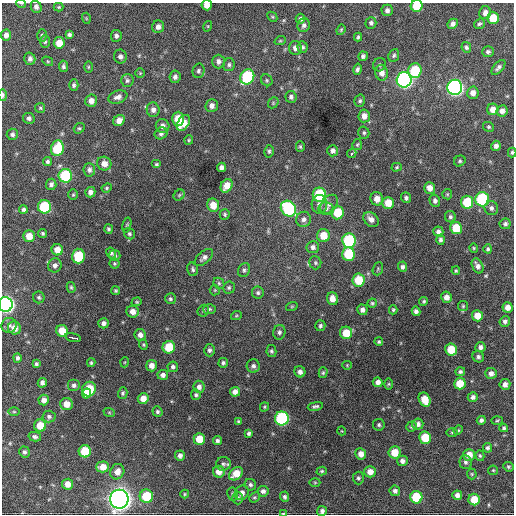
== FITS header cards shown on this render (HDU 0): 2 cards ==
NAXIS1  =                  512 / Axis length
NAXIS2  =                  512 / Axis length

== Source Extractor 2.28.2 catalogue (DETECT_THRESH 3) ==
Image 512 x 512 px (HDU 0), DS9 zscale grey, 1 PNG px = 1 image px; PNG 516 x 516 px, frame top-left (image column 1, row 512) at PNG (2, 3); each listed source drawn as its Kron ellipse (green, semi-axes under 4 px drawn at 4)
Background 1530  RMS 36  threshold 108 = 3 sigma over >= 5 px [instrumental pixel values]
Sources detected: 287; all 287 listed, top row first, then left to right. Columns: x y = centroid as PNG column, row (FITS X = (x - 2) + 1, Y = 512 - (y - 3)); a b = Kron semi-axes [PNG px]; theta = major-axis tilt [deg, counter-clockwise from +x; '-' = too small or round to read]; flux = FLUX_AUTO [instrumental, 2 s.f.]
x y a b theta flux
21 3 5 3 - 2.2e+03
207 5 5 5 - 1.9e+04
417 6 6 6 - 7.0e+04
36 7 6 5 - 8.9e+03
59 7 5 4 - 2.7e+03
387 10 5 5 - 8.1e+03
485 13 6 6 - 1.2e+04
272 17 6 3 -45 2.7e+03
86 18 5 3 - 2.6e+03
493 18 6 6 - 4.4e+04
300 19 5 4 - 6.0e+03
371 23 6 5 - 5.5e+03
453 24 5 5 - 9.9e+03
479 24 5 5 - 4.4e+03
304 25 7 6 - 7.1e+03
208 26 5 3 - 2.2e+03
158 27 6 6 - 1.1e+04
341 30 5 4 - 2.9e+03
6 35 5 5 - 1.0e+04
69 35 4 4 - 5.3e+03
42 36 6 4 -88 4.7e+03
116 36 6 5 - 7.3e+03
358 37 4 3 - 3.6e+03
280 41 6 3 18 2.8e+03
45 42 6 5 - 4.5e+03
59 43 6 5 - 2.9e+04
302 47 6 5 - 4.8e+03
466 47 5 4 - 5.0e+03
295 48 7 6 - 1.3e+04
488 52 6 5 - 5.7e+03
394 55 6 5 - 5.0e+03
120 56 7 6 - 8.9e+03
363 56 5 4 - 6.1e+03
30 59 6 5 - 7.7e+03
48 61 6 4 -31 2.9e+03
218 61 7 6 - 9.1e+03
229 65 6 5 - 5.1e+03
379 65 7 6 - 4.7e+03
63 66 6 4 -81 5.0e+03
88 67 6 4 90 2.9e+03
498 67 9 5 49 6.9e+03
357 69 6 4 77 6.0e+03
198 71 7 6 - 6.0e+03
415 71 7 6 - 1.1e+05
140 73 4 4 - 2.5e+03
381 73 8 6 -81 1.6e+04
175 77 6 5 - 8.4e+03
247 77 8 6 60 1.8e+05
127 80 6 6 - 5.7e+03
267 80 6 5 - 3.9e+03
404 80 7 7 - 7.8e+05
74 85 6 4 90 5.1e+03
455 87 7 7 - 7.4e+05
473 93 6 6 - 1.4e+04
3 95 6 3 -89 5.0e+03
118 97 10 6 18 1.2e+04
291 97 6 5 - 6.4e+03
91 101 6 6 - 1.5e+04
360 101 6 5 - 4.6e+03
273 103 6 4 49 4.1e+03
212 106 6 6 - 1.1e+04
40 108 5 5 - 3.3e+03
493 109 6 5 - 1.9e+04
153 110 7 6 - 1.0e+04
502 111 6 5 - 1.1e+04
364 116 6 5 - 1.6e+04
29 118 6 5 - 6.5e+03
178 119 7 6 - 5.0e+04
119 121 6 5 - 2.0e+04
183 123 9 5 56 3.7e+04
163 126 7 6 - 1.1e+04
489 127 6 4 -30 3.3e+03
79 128 5 5 - 3.6e+03
161 133 6 5 - 6.3e+03
364 133 6 5 - 4.7e+03
12 134 6 5 - 6.2e+03
189 140 5 4 - 2.9e+03
357 145 5 5 - 3.5e+03
496 146 5 4 - 9.0e+03
300 147 5 4 - 3.4e+03
57 148 8 6 74 1.0e+05
269 151 6 4 77 4.4e+03
333 151 5 5 - 8.3e+03
512 152 5 4 - 3.7e+03
352 153 5 3 - 3.3e+04
47 161 4 4 - 5.0e+03
460 161 6 5 - 4.2e+03
104 164 7 6 - 1.7e+04
156 164 5 4 - 3.7e+03
221 167 4 4 - 8.4e+03
397 167 5 4 - 3.1e+03
89 170 7 5 -86 7.3e+03
65 176 7 6 - 1.6e+05
51 184 5 5 - 6.9e+03
226 186 7 5 59 2.8e+04
107 188 5 4 - 3.2e+03
430 188 6 5 - 1.7e+04
90 192 5 5 - 9.3e+03
447 194 5 5 - 3.1e+03
73 195 5 4 - 3.2e+03
179 195 6 5 - 3.3e+03
319 195 7 6 - 1.5e+05
406 198 5 5 - 5.8e+03
377 199 7 6 - 1.8e+04
482 199 7 7 - 2.2e+05
435 201 6 5 - 6.7e+03
467 202 6 6 - 9.0e+04
388 203 6 5 - 3.5e+04
319 204 9 7 84 1.1e+04
329 204 11 7 53 1.1e+04
213 205 6 6 - 3.1e+04
44 207 6 6 - 1.3e+05
491 208 7 6 - 7.6e+03
23 209 4 4 - 5.4e+03
288 209 8 7 - 2.2e+05
326 209 8 6 -12 7.3e+03
337 213 6 6 - 5.9e+04
225 214 5 4 - 4.1e+03
450 217 6 5 - 4.8e+03
304 219 8 7 - 9.6e+03
371 219 8 6 -42 1.4e+04
505 224 5 5 - 5.4e+03
127 225 7 4 76 3.5e+03
456 228 6 6 - 6.2e+04
108 229 5 4 - 4.2e+03
438 232 5 5 - 7.9e+03
43 233 4 4 - 3.9e+03
129 234 6 5 - 4.5e+03
29 236 6 5 - 2.9e+04
323 236 6 6 - 4.1e+04
440 240 5 4 - 5.4e+03
349 241 7 6 - 2.3e+05
313 247 6 6 - 8.7e+03
474 248 4 4 - 2.7e+03
488 249 4 4 - 4.3e+03
57 250 5 5 - 2.7e+04
111 253 6 5 - 5.1e+03
348 254 7 6 - 9.3e+04
115 255 5 5 - 5.3e+03
78 256 7 6 - 9.5e+04
204 257 11 6 40 9.6e+03
315 263 7 6 - 4.2e+03
114 264 5 5 - 3.5e+03
55 265 7 6 - 9.3e+03
477 266 8 5 -63 1.0e+04
402 267 5 4 - 6.7e+03
193 269 7 5 -74 5.4e+03
378 269 7 5 70 3.0e+03
244 270 7 5 61 5.6e+03
456 271 4 3 - 2.6e+03
358 280 6 6 - 6.9e+04
219 283 6 5 - 4.2e+03
71 287 5 4 - 3.6e+03
229 288 6 6 - 4.8e+03
215 290 5 5 - 3.2e+03
116 291 4 4 - 2.7e+03
258 293 6 6 - 5.3e+03
39 297 6 5 - 4.6e+03
446 297 5 5 - 1.6e+04
170 299 5 5 - 4.8e+03
332 299 6 5 - 1.8e+04
424 301 4 4 - 3.7e+03
137 302 5 4 - 2.7e+03
372 303 4 4 - 3.3e+03
6 304 7 7 - 8.3e+05
292 306 6 4 19 2.6e+03
463 306 5 5 - 3.3e+03
508 307 5 5 - 1.8e+04
209 309 6 5 - 3.9e+03
362 310 5 5 - 1.0e+04
393 310 4 4 - 3.4e+03
203 311 6 5 - 4.2e+03
416 311 4 4 - 7.4e+03
133 312 6 6 - 1.7e+04
236 316 5 3 - 2.8e+03
477 316 5 5 - 3.2e+04
505 321 5 5 - 7.0e+03
104 323 5 5 - 8.9e+03
9 325 7 7 - 7.4e+03
320 326 5 5 - 5.2e+03
14 328 7 6 - 2.0e+04
62 331 6 5 - 3.9e+04
279 332 7 6 - 6.7e+03
346 333 6 6 - 4.4e+04
140 335 6 5 - 1.2e+04
73 337 8 3 -13 2.2e+04
379 342 4 4 - 3.4e+03
143 345 5 4 - 2.9e+03
169 347 6 6 - 7.5e+04
480 347 5 5 - 8.5e+03
451 349 6 6 - 5.5e+04
209 350 6 5 - 5.9e+03
271 351 6 5 - 4.2e+03
478 357 6 5 - 5.6e+03
17 358 5 4 - 5.6e+03
125 362 5 3 - 2.0e+03
91 363 4 3 - 3.9e+03
223 363 5 4 - 5.0e+03
36 364 4 3 - 4.3e+03
347 365 4 4 - 2.4e+03
151 366 6 5 - 1.5e+04
253 366 7 6 - 8.1e+03
173 367 5 5 - 6.3e+03
300 372 6 5 - 1.0e+04
460 372 5 4 - 4.6e+03
323 373 5 4 - 4.1e+03
491 373 6 5 - 1.1e+04
163 375 5 5 - 8.8e+03
378 382 5 5 - 1.2e+04
42 383 4 4 - 8.7e+03
460 383 6 6 - 4.7e+04
389 384 6 4 89 2.8e+03
505 384 5 5 - 1.2e+04
74 385 6 6 - 7.2e+03
199 387 6 5 - 9.8e+03
89 389 7 6 - 8.1e+04
235 392 5 5 - 1.3e+04
123 393 6 4 74 4.5e+03
86 394 5 4 - 2.1e+04
196 395 5 4 - 4.6e+03
473 397 5 4 - 7.9e+03
143 399 5 5 - 2.2e+04
44 400 5 5 - 1.2e+04
425 400 7 5 -65 4.3e+04
66 404 6 6 - 2.5e+04
315 406 8 4 11 5.7e+03
264 407 5 4 - 2.9e+03
14 412 6 4 -1 2.6e+03
109 412 6 3 -19 2.9e+03
157 412 5 5 - 4.8e+03
49 416 6 6 - 5.5e+03
282 418 7 7 - 3.1e+05
481 420 4 4 - 6.3e+03
238 421 4 3 - 2.7e+03
497 421 6 4 2 2.9e+03
418 424 5 5 - 9.6e+03
379 425 6 5 - 4.6e+03
40 426 6 6 - 4.2e+04
412 426 5 5 - 4.3e+03
504 428 4 4 - 4.2e+03
458 430 5 4 - 2.8e+03
342 431 4 3 - 1.7e+03
452 432 6 4 0 2.6e+03
249 433 4 3 - 4.6e+03
35 437 6 4 -14 6.0e+03
425 438 6 6 - 6.5e+04
199 439 6 5 - 4.5e+04
217 441 4 4 - 5.8e+03
488 448 5 4 - 5.9e+03
85 451 6 6 - 7.6e+04
24 452 5 5 - 6.7e+03
394 452 6 6 - 4.2e+04
361 454 5 5 - 1.6e+04
469 455 6 6 - 2.6e+04
180 456 5 5 - 9.7e+03
480 456 5 4 - 3.3e+03
402 461 5 5 - 9.4e+03
465 462 7 6 - 6.4e+03
223 464 7 6 - 6.5e+03
103 467 6 5 - 2.6e+04
508 467 5 4 - 3.6e+03
493 470 5 5 - 2.8e+03
322 471 5 4 - 3.6e+03
117 472 8 7 - 1.7e+04
219 472 6 5 - 2.0e+04
370 472 6 6 - 1.9e+04
236 474 8 5 40 3.9e+04
472 474 5 5 - 3.0e+03
358 478 6 5 - 5.2e+03
315 482 5 3 - 2.3e+03
68 484 5 5 - 2.0e+04
250 485 6 5 - 5.9e+03
263 491 5 5 - 8.1e+03
395 491 5 5 - 7.2e+03
242 493 7 6 - 1.2e+04
185 494 4 4 - 2.7e+03
233 494 6 5 - 5.1e+03
457 495 5 4 - 9.5e+03
146 496 6 6 - 8.1e+04
254 497 6 4 41 3.4e+03
285 497 5 4 - 5.5e+03
416 497 6 6 - 8.6e+04
238 498 6 5 - 6.7e+03
119 499 9 9 - 2.2e+06
474 500 6 5 - 4.4e+04
322 511 5 5 - 7.5e+03
283 513 4 2 - 2.0e+03
At the frame edge (FLAGS 8, measured only in part): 7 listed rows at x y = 21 3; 207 5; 417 6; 3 95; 512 152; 6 304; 283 513